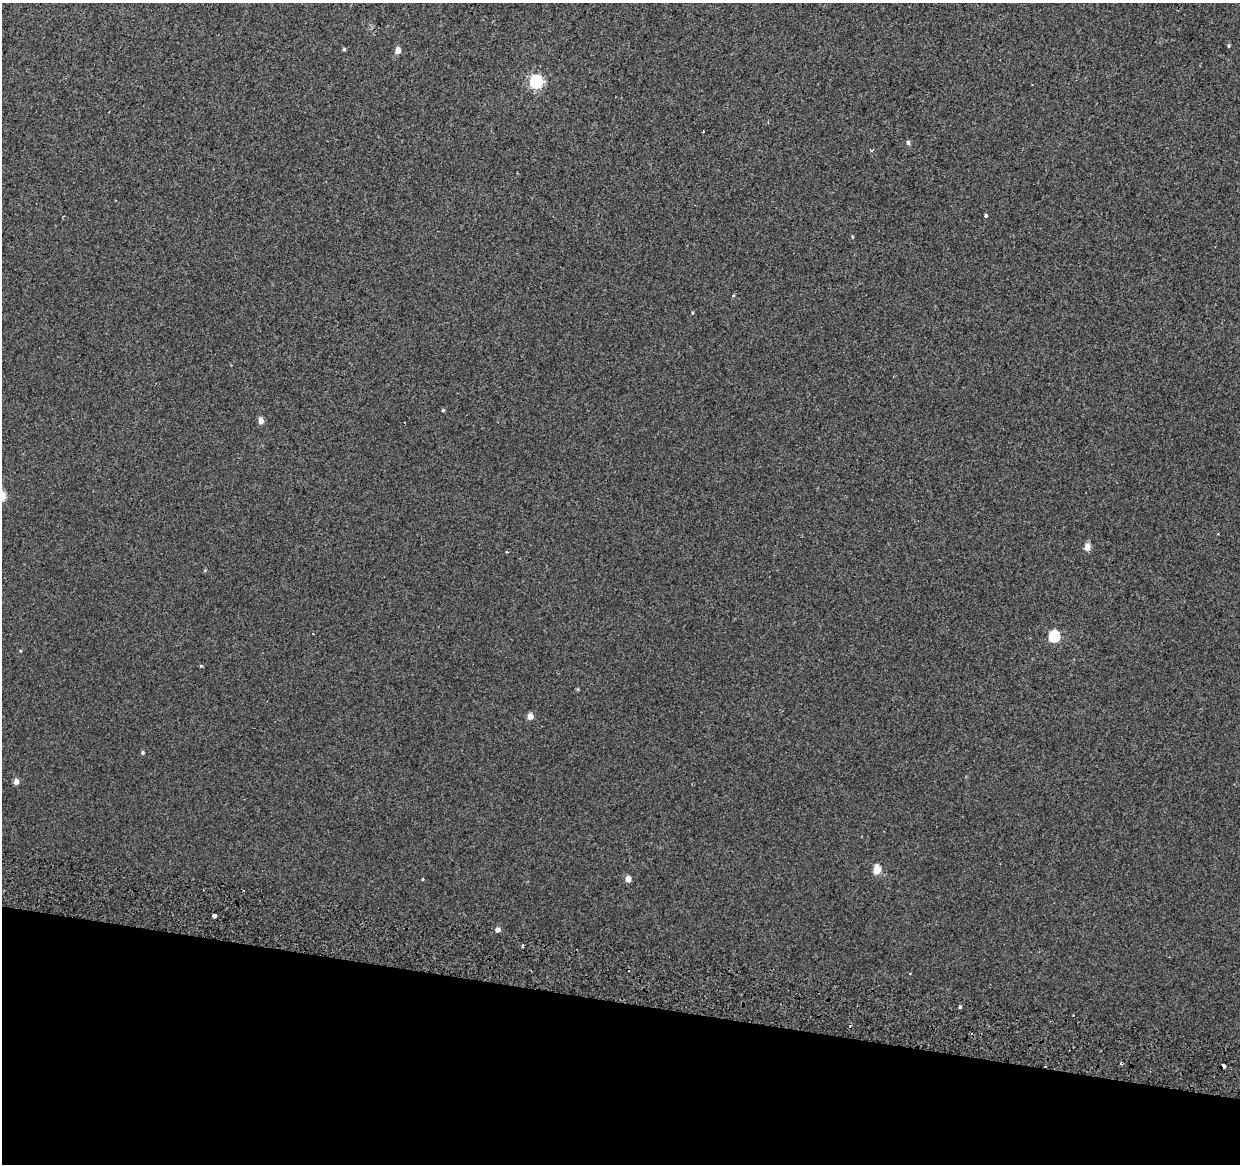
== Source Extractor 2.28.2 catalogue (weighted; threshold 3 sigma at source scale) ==
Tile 15 of 4 x 4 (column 3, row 4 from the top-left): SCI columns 2487-3724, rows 282-1443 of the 4984 x 5270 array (HDU 1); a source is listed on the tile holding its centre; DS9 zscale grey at full resolution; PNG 1242 x 1166 px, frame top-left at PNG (2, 3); no overlay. Shown black and unused: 14% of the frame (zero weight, under 2 of 3 exposures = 3% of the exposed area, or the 3 px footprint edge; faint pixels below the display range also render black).
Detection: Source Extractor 2.28.2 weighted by HDU 2 'WHT'; one run over the whole footprint, this tile lists its part. Background 0.00417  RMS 0.0043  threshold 0.0193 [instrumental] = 3 sigma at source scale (4.5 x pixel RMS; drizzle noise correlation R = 1.50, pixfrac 1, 0.0396/0.0396 arcsec/px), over >= 5 px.
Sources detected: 28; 6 cosmic-ray / hot-pixel residue — not listed; the other 22 listed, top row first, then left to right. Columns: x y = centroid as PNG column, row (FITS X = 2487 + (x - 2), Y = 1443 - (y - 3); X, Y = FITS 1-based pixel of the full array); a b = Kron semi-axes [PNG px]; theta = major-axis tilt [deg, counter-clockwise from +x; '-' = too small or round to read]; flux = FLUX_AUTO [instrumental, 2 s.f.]
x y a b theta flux
1229 46 6 3 82 0.49
344 49 5 4 - 0.45
398 50 5 4 - 3.7
536 81 6 6 - 73
908 143 5 4 - 1
871 150 4 3 - 0.45
986 215 4 3 - 0.55
692 313 4 3 - 0.36
443 410 4 4 - 0.42
261 421 5 4 - 3.3
1087 547 5 5 - 4.9
507 552 3 2 - 0.35
1054 636 6 6 - 31
530 716 5 5 - 4.1
143 753 4 4 - 0.62
16 782 5 4 - 2.9
877 870 5 5 - 9.3
628 879 5 4 - 3.8
214 916 3 3 - 26
498 930 5 4 - 1.9
960 1007 4 3 - 2.1
1224 1066 4 3 - 10
Overlapping masked pixels (flux is a lower limit): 1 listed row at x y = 1224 1066